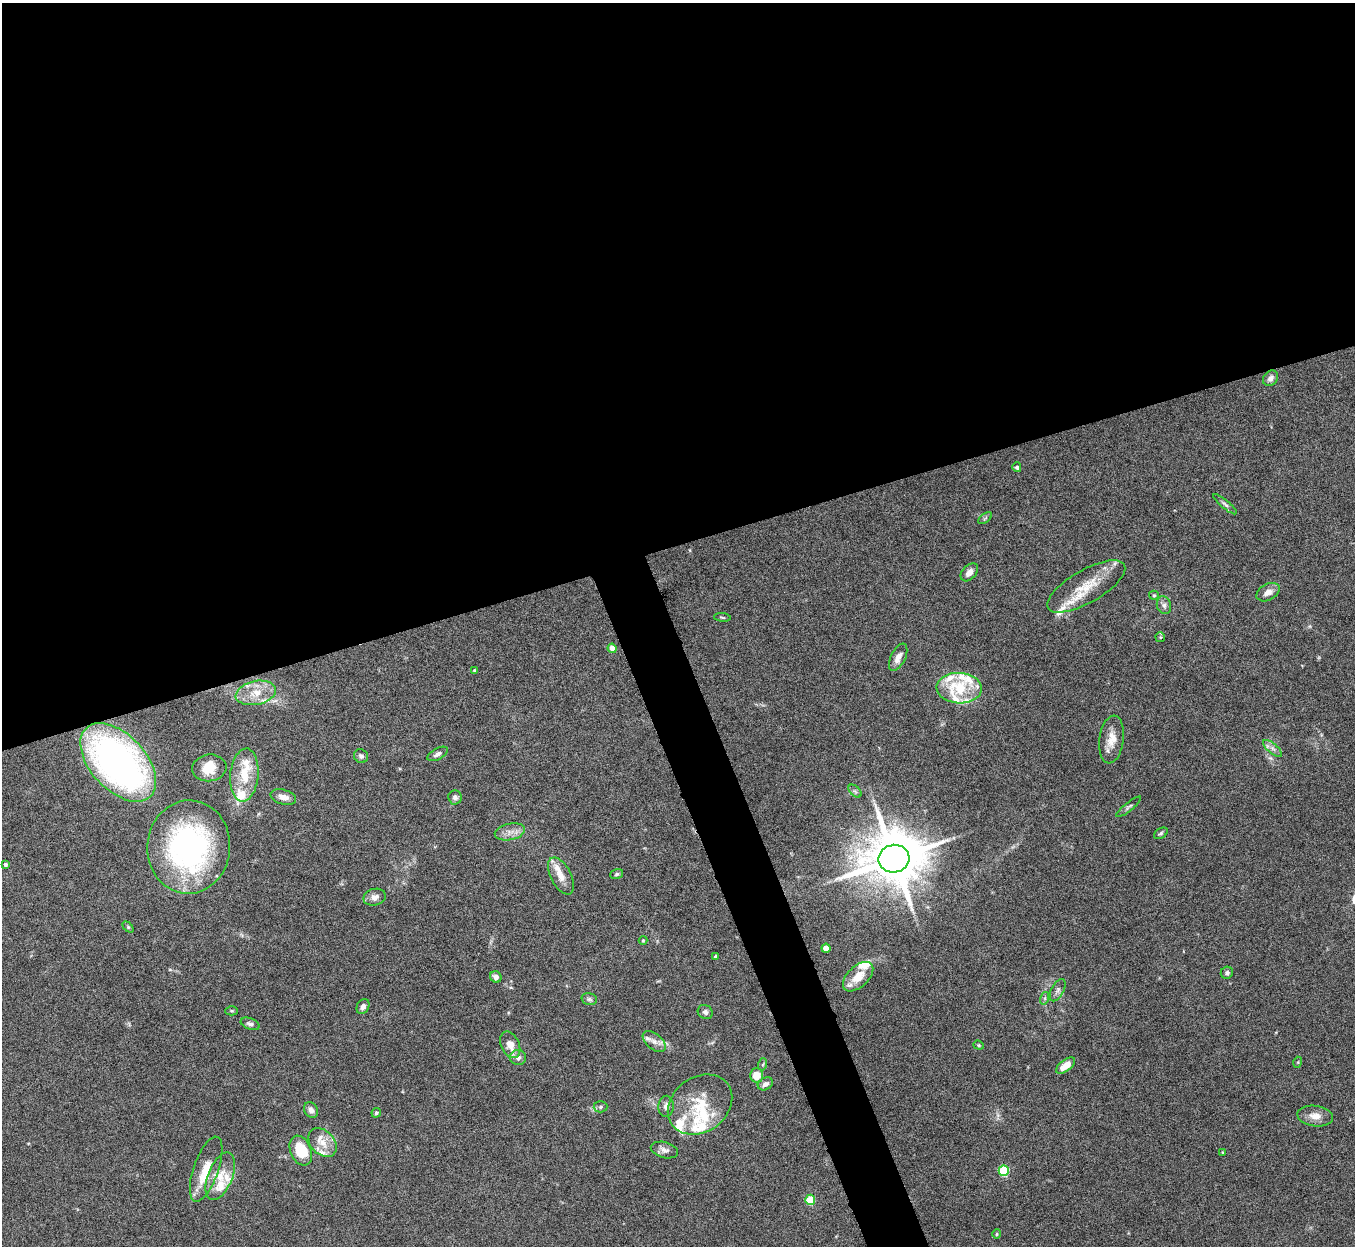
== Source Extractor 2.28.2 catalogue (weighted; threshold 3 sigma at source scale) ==
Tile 2 of 4 x 4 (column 2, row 1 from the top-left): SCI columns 1357-2709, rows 3883-5126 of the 5420 x 5404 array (HDU 1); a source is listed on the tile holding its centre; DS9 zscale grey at full resolution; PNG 1357 x 1248 px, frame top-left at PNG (2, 3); each listed source drawn as its Kron ellipse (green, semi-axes under 4 px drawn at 4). Shown black and unused: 46% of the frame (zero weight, under 8 of 16 exposures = <1% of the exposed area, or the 3 px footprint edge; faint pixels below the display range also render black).
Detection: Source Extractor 2.28.2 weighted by HDU 2 'WHT'; one run over the whole footprint, this tile lists its part. Background 0.167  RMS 0.005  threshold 0.0204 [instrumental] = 3 sigma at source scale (4.09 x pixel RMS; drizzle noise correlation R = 1.36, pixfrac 0.8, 0.05/0.05 arcsec/px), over >= 5 px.
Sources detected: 96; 1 inside a brighter object's white glare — neither listed nor drawn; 22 inside a brighter listed object's ellipse — not listed separately; the other 73 listed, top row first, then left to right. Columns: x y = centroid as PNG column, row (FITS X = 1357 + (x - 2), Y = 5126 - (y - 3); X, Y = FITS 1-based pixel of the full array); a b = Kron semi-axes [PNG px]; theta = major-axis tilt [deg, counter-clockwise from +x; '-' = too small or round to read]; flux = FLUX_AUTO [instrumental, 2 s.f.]
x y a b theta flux
1270 378 8 7 - 2.3
1017 467 5 4 - 1.1
1225 504 15 4 -40 1.3
985 518 8 4 37 0.78
969 572 10 6 46 2.8
1086 586 44 16 30 16
1268 592 12 8 30 3.5
1154 595 5 5 - 0.63
1164 605 9 7 -74 1.7
722 617 8 3 -6 0.55
1160 637 5 5 - 0.54
612 648 4 4 - 5.8
898 657 15 7 63 3.4
474 670 4 4 - 0.38
959 688 22 15 -2 19
256 693 20 12 12 8.5
1111 739 24 12 82 6.5
1272 748 12 5 -40 1.8
437 754 11 5 28 1.7
361 756 7 6 - 1.4
118 762 47 27 -47 180
209 768 17 13 7 9.1
244 775 26 14 85 13
855 791 8 4 -45 0.94
283 797 13 7 -15 3.3
455 797 7 6 - 1.6
1129 807 15 4 39 1.2
510 832 15 8 12 3.7
1161 833 7 5 31 0.84
189 847 47 41 85 110
894 859 15 14 - 3400
5 864 4 3 - 0.99
617 874 6 5 - 0.75
561 876 20 10 -63 5.6
375 897 11 8 15 2.5
128 927 6 4 -45 0.59
643 940 4 4 - 0.41
826 948 4 4 - 7.1
715 957 3 3 - 0.93
1227 973 6 6 - 1.3
496 977 6 5 - 2
858 977 18 10 44 7.8
1058 990 12 6 61 1.7
1045 998 6 4 72 0.71
589 999 8 5 -15 1.1
363 1007 8 6 62 1.9
232 1011 6 4 -1 0.6
705 1012 8 7 - 1.4
250 1024 10 5 -20 1.5
654 1042 13 7 -38 3.1
510 1045 14 9 -65 5.5
979 1045 5 4 - 0.55
518 1058 8 7 - 1.9
1298 1062 5 3 - 0.42
763 1064 6 4 71 0.6
1066 1065 11 5 37 6.5
756 1075 7 6 - 6.2
765 1084 8 6 27 1.9
700 1104 35 27 37 19
666 1106 10 7 87 2.4
601 1107 7 5 2 0.97
311 1110 8 6 -57 2.2
376 1113 5 4 - 0.81
1315 1116 18 10 -7 4.6
322 1142 16 12 -46 6.1
664 1150 14 8 -14 2.2
301 1151 15 10 -67 15
1223 1152 3 3 - 0.43
206 1169 34 12 71 10
1004 1171 5 5 - 30
220 1176 25 12 68 9.1
810 1200 5 5 - 19
997 1234 4 4 - 0.52